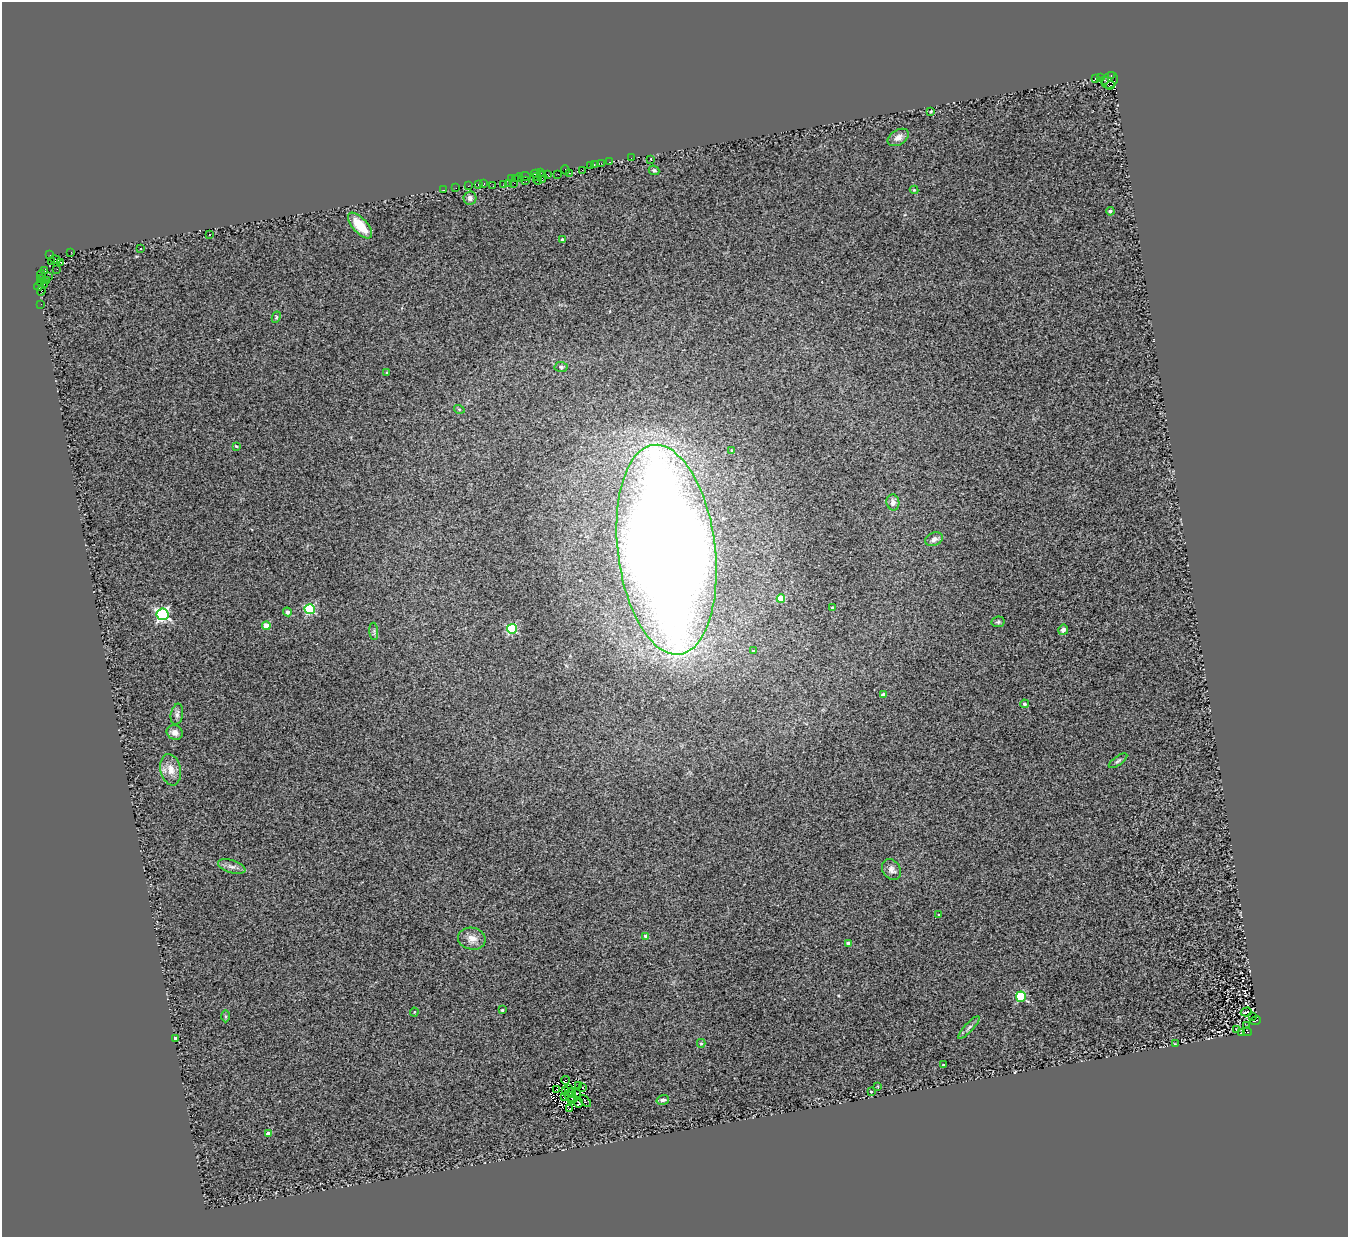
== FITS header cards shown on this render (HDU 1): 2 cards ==
NAXIS1  =                 1346
NAXIS2  =                 1235

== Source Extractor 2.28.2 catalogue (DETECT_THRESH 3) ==
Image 1346 x 1235 px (HDU 1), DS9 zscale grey, 1 PNG px = 1 image px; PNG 1350 x 1239 px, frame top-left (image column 1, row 1235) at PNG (2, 2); each listed source drawn as its Kron ellipse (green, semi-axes under 4 px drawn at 4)
Background 0.659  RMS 0.5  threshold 1.49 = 3 sigma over >= 5 px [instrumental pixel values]
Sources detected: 129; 1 with non-positive FLUX_AUTO (blend fragments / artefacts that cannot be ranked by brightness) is neither listed nor drawn; the other 128 listed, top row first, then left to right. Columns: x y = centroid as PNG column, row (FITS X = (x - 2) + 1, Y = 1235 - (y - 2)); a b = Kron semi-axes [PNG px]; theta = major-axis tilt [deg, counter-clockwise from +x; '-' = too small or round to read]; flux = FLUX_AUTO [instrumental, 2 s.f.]
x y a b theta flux
1111 75 3 3 - 51
1096 78 4 3 - 650
1100 78 3 2 - 79
1105 80 3 3 - 460
1110 80 9 7 51 1100
1110 85 5 2 - 250
931 111 4 3 - 27
898 137 11 7 31 190
631 158 2 2 - 20
651 159 3 2 - 200
609 162 3 2 - 110
601 163 2 2 - 15
594 164 3 2 - 240
590 165 2 2 - 120
565 170 4 2 - 180
582 170 2 2 - 7.1
654 170 5 4 - 51
541 173 3 2 - 47
570 173 3 3 - 66
535 174 5 2 - 120
558 174 2 2 - 630
548 175 3 3 - 120
525 176 5 3 - 180
519 177 4 2 - 13
537 177 4 2 - 94
542 177 6 2 -87 180
511 178 2 2 - 77
515 179 3 2 - 320
526 180 3 2 - 34
538 180 4 2 - 130
508 183 3 2 - 64
514 183 3 2 - 63
478 184 3 2 - 81
484 184 3 2 - 120
503 185 3 2 - 160
468 186 2 2 - 61
493 186 2 2 - 80
456 188 2 2 - 59
444 190 3 2 - 51
914 190 4 4 - 33
470 198 6 6 - 110
1110 211 4 4 - 58
360 225 16 7 -48 770
209 234 3 2 - 35
562 239 3 3 - 58
140 249 3 3 - 38
71 252 3 2 - 80
50 255 2 2 - 150
55 260 5 3 - 180
51 262 3 2 - 630
61 263 4 3 - 430
57 269 2 2 - 65
45 271 4 2 - 93
41 274 4 2 - 690
48 277 4 2 - 2200
40 279 3 2 - 140
47 281 4 3 - 450
40 283 3 2 - 32
44 284 3 2 - 430
38 286 4 3 - 200
41 291 5 3 - 140
41 304 2 2 - 19
276 317 6 4 63 45
561 367 6 5 - 67
387 373 3 3 - 28
459 409 5 3 - 33
236 446 3 3 - 36
732 450 4 3 - 63
893 502 8 6 -78 170
934 539 9 6 23 140
666 550 105 48 -83 92000
781 599 4 4 - 980
832 608 3 3 - 48
310 609 5 5 - 2900
287 612 4 4 - 140
163 614 6 6 - 7300
998 622 6 5 - 68
266 626 4 4 - 800
512 629 5 5 - 2700
1063 630 5 5 - 120
374 631 9 3 -85 54
753 651 4 3 - 42
883 695 4 4 - 160
1024 704 4 4 - 86
177 714 10 6 80 110
175 733 8 7 - 200
1118 761 11 4 35 73
171 770 16 10 -78 350
232 866 14 6 -17 160
891 869 11 8 -56 190
939 915 3 3 - 31
646 936 4 4 - 150
472 939 14 11 -11 310
848 943 4 4 - 270
1021 997 5 5 - 2300
502 1010 3 3 - 52
414 1012 4 4 - 31
1246 1012 5 2 - 27
226 1016 6 4 -89 50
1252 1017 3 2 - 110
1256 1020 5 3 - 930
1247 1026 3 2 - 33
969 1028 15 4 47 100
1237 1030 3 2 - 27
1247 1032 5 3 - 1900
1242 1033 3 3 - 240
176 1038 3 3 - 140
701 1043 4 4 - 43
1176 1044 4 2 - 27
943 1065 3 3 - 33
565 1080 4 2 - 68
578 1085 3 2 - 7.4
878 1086 3 2 - 28
569 1088 2 2 - 28
583 1088 3 2 - 39
557 1089 3 2 - 21
566 1090 4 2 - 39
571 1092 2 2 - 37
871 1092 3 2 - 36
576 1093 4 2 - 33
564 1096 3 2 - 27
571 1097 7 2 -31 8.4
663 1100 6 4 17 96
572 1101 3 2 - 6.6
585 1101 7 2 -48 56
579 1103 5 3 - 58
570 1108 3 2 - 32
268 1133 4 3 - 230
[1 non-positive-flux detection neither listed nor drawn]